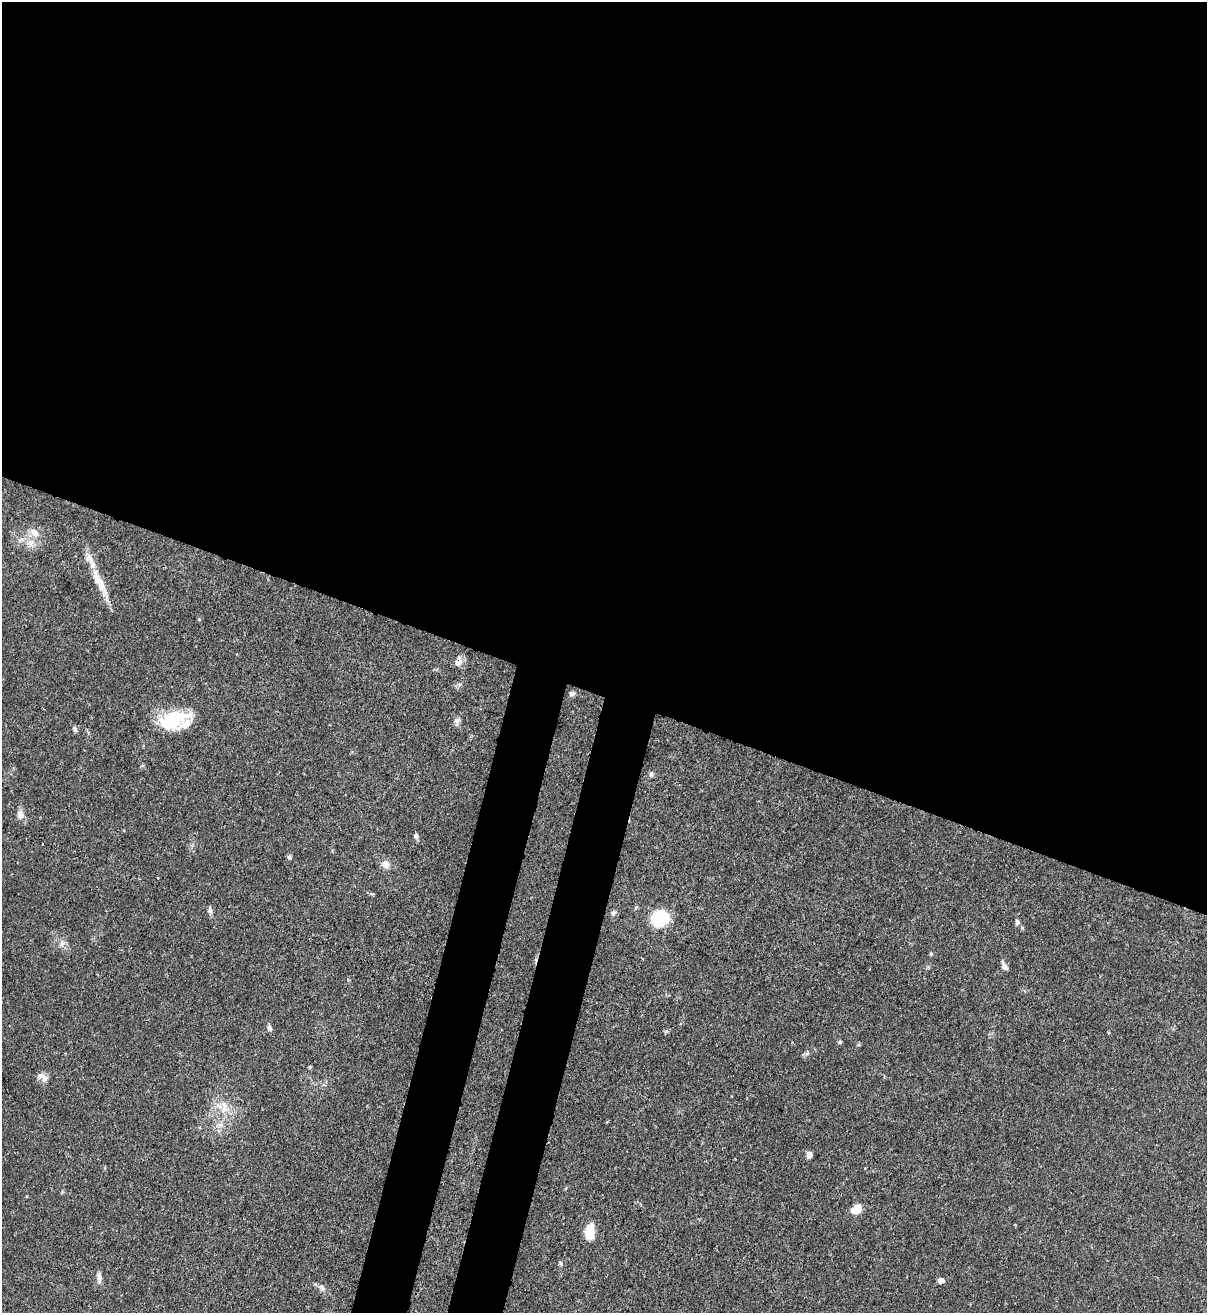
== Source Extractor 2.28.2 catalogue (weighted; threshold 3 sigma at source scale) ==
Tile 3 of 4 x 4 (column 3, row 1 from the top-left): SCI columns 2629-3833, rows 3966-5276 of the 5389 x 5307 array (HDU 1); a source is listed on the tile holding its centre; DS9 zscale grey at full resolution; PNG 1209 x 1315 px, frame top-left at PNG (2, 2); no overlay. Shown black and unused: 57% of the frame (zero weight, under 3 of 4 exposures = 7% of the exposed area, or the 3 px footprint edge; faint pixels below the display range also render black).
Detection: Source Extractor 2.28.2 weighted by HDU 2 'WHT'; one run over the whole footprint, this tile lists its part. Background 0.1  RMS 0.0041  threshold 0.0186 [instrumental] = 3 sigma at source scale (4.5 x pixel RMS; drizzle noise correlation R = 1.50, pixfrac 1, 0.05/0.05 arcsec/px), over >= 5 px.
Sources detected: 36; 2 cosmic-ray / hot-pixel residue — not listed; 1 inside a brighter listed object's ellipse — not listed separately; the other 33 listed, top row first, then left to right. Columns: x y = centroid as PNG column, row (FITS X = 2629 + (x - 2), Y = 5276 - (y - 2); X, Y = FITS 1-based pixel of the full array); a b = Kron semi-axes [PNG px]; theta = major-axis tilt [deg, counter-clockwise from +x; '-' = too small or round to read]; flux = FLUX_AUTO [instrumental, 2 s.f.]
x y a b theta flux
35 533 12 9 -44 3.5
31 543 11 7 53 2.5
99 581 43 10 -63 9.2
458 661 13 8 73 2.4
572 694 6 5 - 1.2
173 720 38 19 17 19
457 721 10 6 20 1.2
75 729 8 5 -60 0.96
651 774 7 6 - 0.99
20 815 12 8 -68 2.2
416 836 7 6 - 1.1
289 857 7 5 73 0.75
385 864 11 9 -8 2.7
372 894 6 4 -18 0.5
210 910 10 5 -85 1.2
613 913 8 6 59 0.95
659 918 12 10 39 34
1017 922 7 5 -87 1.1
62 944 8 6 86 1.6
931 953 5 5 - 0.49
1004 966 10 6 -64 1.8
269 1028 8 6 -71 1.2
840 1042 5 4 - 0.52
310 1067 6 4 -90 0.45
43 1077 16 8 -40 2.4
224 1108 19 8 -86 4.5
809 1155 5 4 - 4.7
856 1209 10 7 26 6.2
589 1231 16 8 82 9
560 1263 6 4 -88 0.59
99 1277 13 6 -86 2
941 1280 6 6 - 2.2
322 1288 11 6 -45 1.6
Overlapping masked pixels (flux is a lower limit): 1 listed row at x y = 458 661